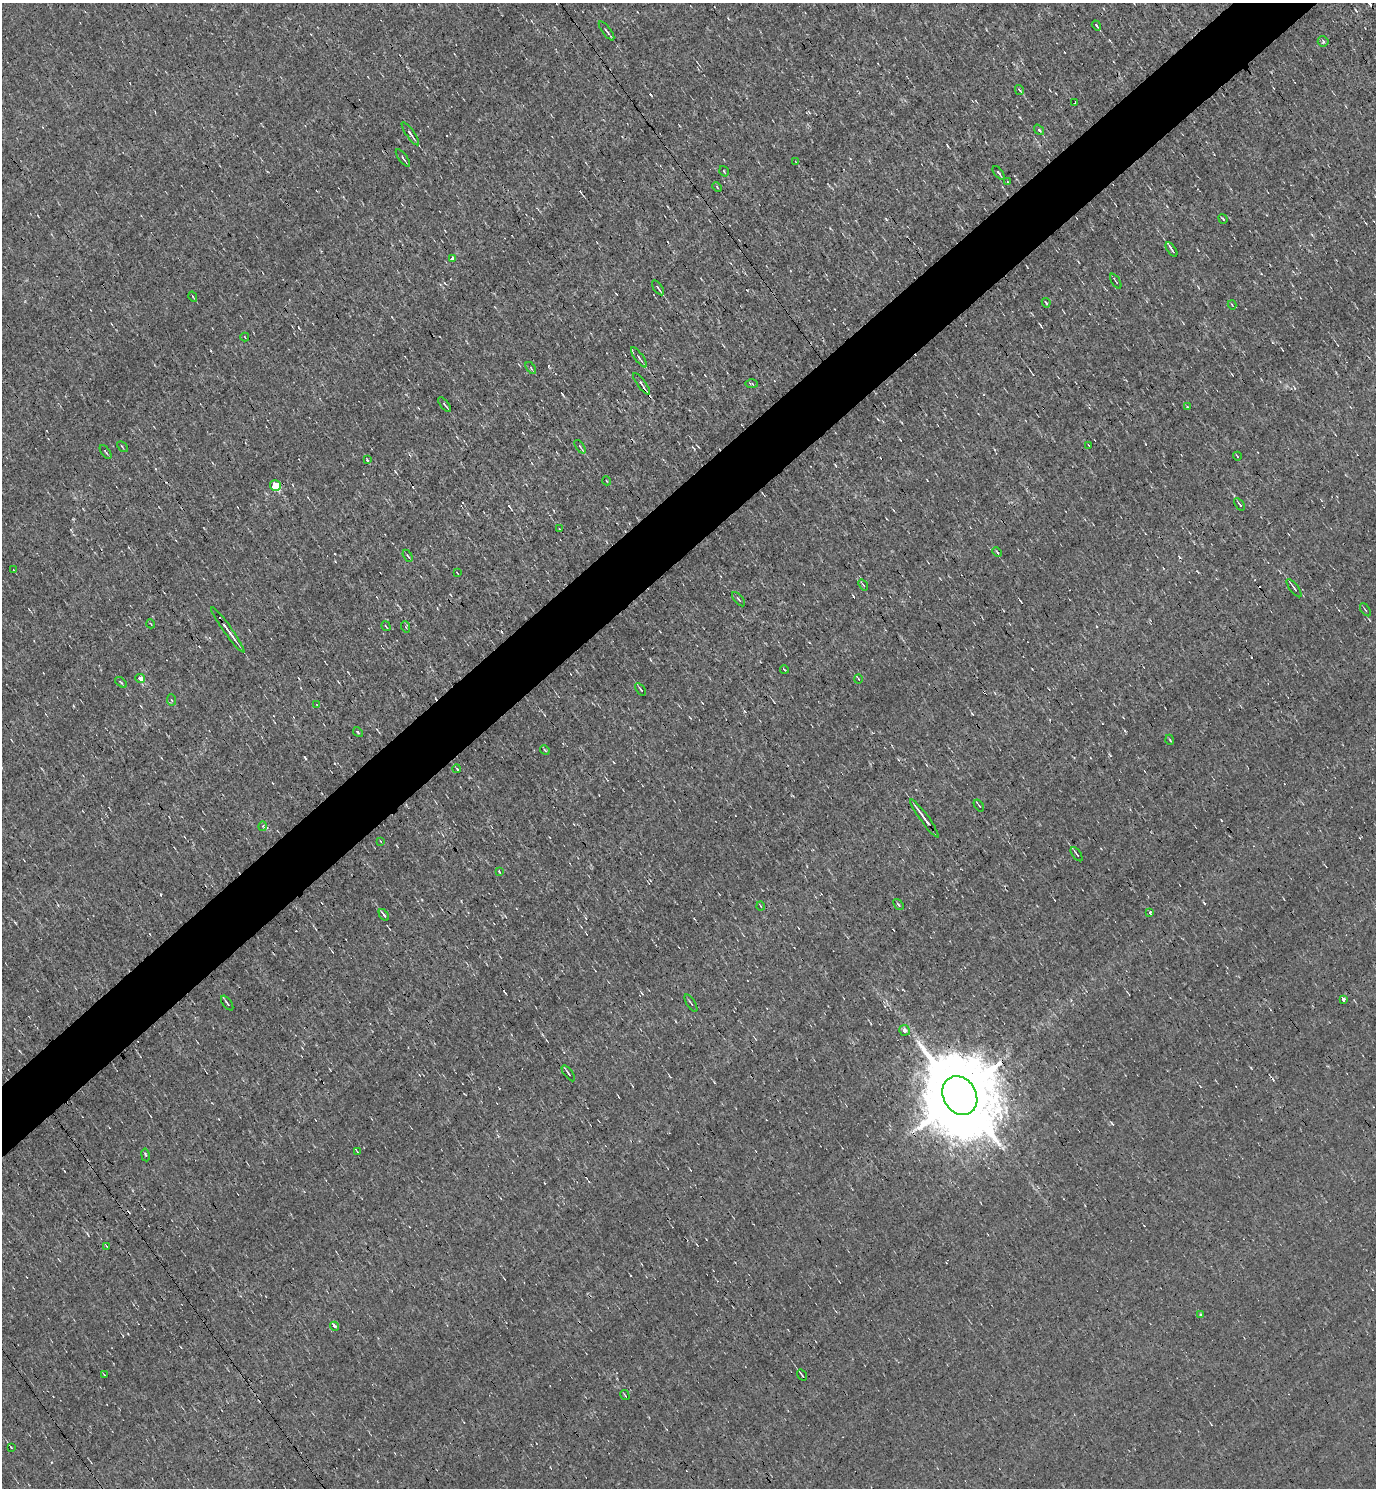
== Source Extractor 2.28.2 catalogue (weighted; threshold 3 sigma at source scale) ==
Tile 10 of 4 x 4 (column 2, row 3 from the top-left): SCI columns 1668-3041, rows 1487-2972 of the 5939 x 5945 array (HDU 1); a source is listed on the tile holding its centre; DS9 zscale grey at full resolution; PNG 1378 x 1490 px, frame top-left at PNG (2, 3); each listed source drawn as its Kron ellipse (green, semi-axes under 4 px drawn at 4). Shown black and unused: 5% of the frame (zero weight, under 3 of 4 exposures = <1% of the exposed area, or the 3 px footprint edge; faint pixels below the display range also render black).
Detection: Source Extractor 2.28.2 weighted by HDU 2 'WHT'; one run over the whole footprint, this tile lists its part. Background -0.00744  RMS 0.058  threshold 0.262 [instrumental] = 3 sigma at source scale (4.5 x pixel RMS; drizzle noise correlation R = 1.50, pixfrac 1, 0.05/0.05 arcsec/px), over >= 5 px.
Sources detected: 91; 5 cosmic-ray / hot-pixel residue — neither listed nor drawn; the other 86 listed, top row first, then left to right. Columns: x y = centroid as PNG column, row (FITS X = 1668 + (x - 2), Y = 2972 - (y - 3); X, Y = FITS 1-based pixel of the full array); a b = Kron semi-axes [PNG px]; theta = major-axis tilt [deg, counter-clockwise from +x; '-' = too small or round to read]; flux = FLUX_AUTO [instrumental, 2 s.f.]
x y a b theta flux
1096 25 5 2 - 8.3
606 31 11 3 -53 14
1323 41 5 5 - 8.5
1019 90 5 3 - 8.4
1075 103 3 3 - 19
1039 130 6 3 -51 11
410 134 14 3 -55 22
403 158 10 3 -53 13
796 162 4 2 - 3.4
724 171 5 3 - 6.1
999 173 8 3 -50 9.5
1008 182 4 3 - 5.5
717 187 5 3 - 5.5
1223 219 5 3 - 5.4
1171 249 8 2 -55 14
452 258 3 3 - 61
1116 281 8 2 -58 6.4
658 288 8 2 -54 14
193 297 5 2 - 5.7
1046 303 5 3 - 9.6
1232 305 4 3 - 4.1
245 337 4 2 - 4.1
639 357 12 4 -53 17
531 368 7 3 -54 8
641 384 13 3 -53 21
752 384 6 3 -1 6.5
445 405 9 3 -51 10
1187 406 4 2 - 3.9
1088 445 3 2 - 3.6
122 447 6 2 -46 5.7
580 447 8 3 -55 11
106 452 8 2 -52 6.7
1237 456 4 2 - 4.6
367 460 3 3 - 15
607 481 4 3 - 4.6
275 486 5 5 - 240
1240 504 7 3 -53 7.7
559 529 3 2 - 4.1
997 552 5 3 - 6
408 556 6 3 -59 6.3
14 570 4 2 - 3.9
457 573 3 2 - 3.6
863 585 6 3 -53 5.3
1294 588 11 3 -53 13
739 599 8 3 -49 8.4
1365 610 7 2 -55 5.5
151 624 4 3 - 4.2
386 626 5 2 - 4.8
406 627 6 3 -72 6.8
228 630 28 3 -54 54
784 669 4 2 - 5.1
140 678 5 4 - 46
858 679 4 2 - 6.7
121 682 7 3 -39 7.3
640 689 7 3 -54 7.7
171 700 6 4 -83 8.8
317 705 4 3 - 4.7
358 732 5 4 - 7.7
1170 740 5 3 - 4.9
545 750 5 4 - 5.6
457 769 4 2 - 5.2
979 806 6 2 -54 6.4
924 818 23 3 -54 47
263 826 5 3 - 6.7
380 841 3 2 - 4.2
1077 854 8 3 -54 7.8
499 872 3 3 - 7.3
898 905 6 3 -53 7.8
761 906 4 3 - 5.3
1150 912 3 3 - 16
384 915 6 3 -57 14
1344 1000 3 3 - 120
227 1003 8 3 -53 9.5
691 1003 10 2 -58 8.2
905 1030 5 5 - 27
568 1073 9 3 -52 11
960 1096 20 16 -59 100000
357 1152 4 2 - 5.2
145 1155 6 3 -79 8
107 1247 4 2 - 4.6
1200 1314 3 3 - 8.7
334 1326 5 3 - 120
104 1375 3 2 - 3.7
802 1375 6 2 -56 8.4
625 1395 5 2 - 6.5
11 1447 3 2 - 5.2
Overlapping masked pixels (flux is a lower limit): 1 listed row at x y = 960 1096
Unlisted compact peaks at least as high as the median listed source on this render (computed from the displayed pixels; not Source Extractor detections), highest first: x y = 305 757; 562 394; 509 506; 853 596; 1112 1123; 1251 1068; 1204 903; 972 714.